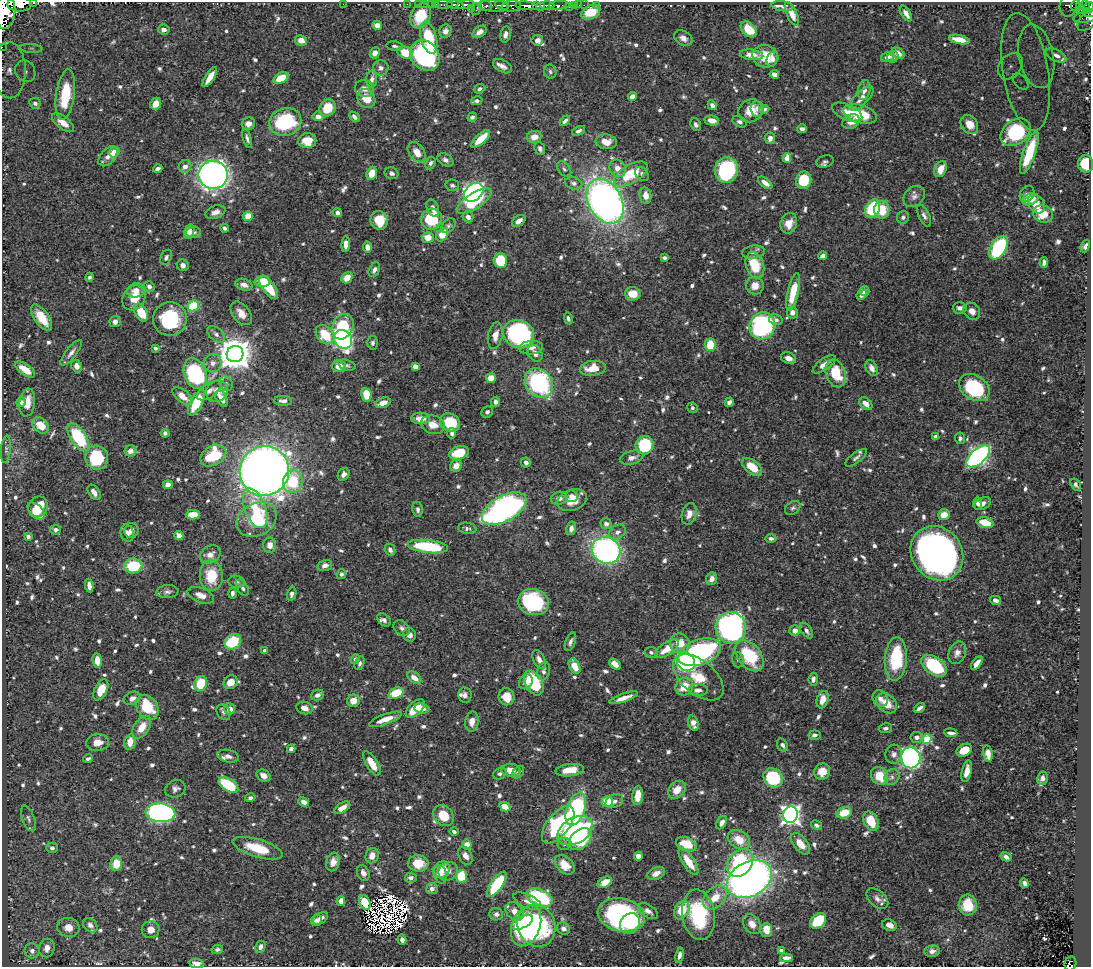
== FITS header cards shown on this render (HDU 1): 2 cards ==
NAXIS1  =                 1089
NAXIS2  =                  965

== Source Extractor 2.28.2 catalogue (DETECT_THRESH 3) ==
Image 1089 x 965 px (HDU 1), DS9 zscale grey, 1 PNG px = 1 image px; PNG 1093 x 969 px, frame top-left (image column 1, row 965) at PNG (2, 2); each listed source drawn as its Kron ellipse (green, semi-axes under 4 px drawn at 4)
Background 0.544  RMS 0.0088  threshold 0.0263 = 3 sigma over >= 5 px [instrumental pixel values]
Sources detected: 858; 15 with non-positive FLUX_AUTO (blend fragments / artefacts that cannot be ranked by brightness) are neither listed nor drawn; of the other 843, the 500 brightest by FLUX_AUTO listed and drawn (343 fainter detections omitted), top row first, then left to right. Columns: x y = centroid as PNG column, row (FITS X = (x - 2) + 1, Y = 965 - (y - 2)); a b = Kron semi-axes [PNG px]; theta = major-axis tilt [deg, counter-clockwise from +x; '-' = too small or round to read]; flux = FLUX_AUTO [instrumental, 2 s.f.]
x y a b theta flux
34 3 3 2 - 52
20 4 12 7 0 1800
343 4 2 2 - 63
407 4 2 2 - 6
419 4 3 2 - 11
425 4 2 2 - 7.5
431 4 3 2 - 21
436 5 4 3 - 20
444 5 9 3 0 44
455 5 8 4 -8 860
465 5 9 3 9 98
502 5 7 3 -10 150
536 5 4 3 - 120
547 5 7 4 -1 360
559 5 10 3 2 110
574 5 4 3 - 24
579 5 2 2 - 4.5
584 5 2 2 - 6
596 5 3 2 - 6
1069 5 11 9 58 110
1085 5 5 3 - 46
486 6 6 5 - 110
493 6 15 6 -4 280
511 6 9 5 6 220
526 6 11 4 -6 870
541 6 4 3 - 210
782 6 11 5 -9 1.9
1075 6 5 3 - 87
569 7 2 2 - 27
1079 7 4 3 - 120
471 8 2 2 - 23
1089 8 6 5 - 280
476 9 6 4 78 41
1081 10 4 4 - 52
5 11 17 10 85 3700
591 12 10 6 26 14
906 13 9 4 -58 3.4
1089 13 6 2 -2 60
792 14 13 5 -66 5.8
421 16 13 9 62 18
1087 17 13 5 12 160
1088 20 13 7 40 150
377 25 5 4 - 3.8
164 29 6 5 - 2.8
749 29 9 6 -44 14
445 31 7 6 - 3.2
480 32 8 5 35 3.4
505 34 8 5 76 3
429 37 16 8 -75 24
683 38 10 7 -33 3.2
959 39 10 4 -12 8
301 40 6 5 - 5.2
537 40 6 5 - 3
395 46 8 4 -6 1.5
2 47 2 2 - 5.9
31 48 11 4 -4 2
375 53 6 4 62 3
405 53 8 6 -21 13
898 53 7 5 -34 4.3
752 55 12 5 -7 5.6
1056 55 11 6 -26 2.6
425 56 16 13 -48 74
765 56 13 11 -15 14
1036 56 32 17 -78 20
887 57 6 5 - 3.3
893 57 6 5 - 1.7
773 59 8 5 69 2.2
502 66 10 6 -28 2.8
1010 66 15 10 51 7.9
381 68 8 7 - 2.1
9 70 28 16 -89 19
25 71 11 9 -58 5.9
550 72 7 6 - 1.5
1026 72 59 23 -80 24
774 74 5 4 - 4.5
210 77 11 4 57 7.5
281 78 8 5 28 12
372 79 8 5 86 2.2
1021 82 10 5 -46 3
364 89 9 8 - 3.7
480 89 6 4 23 1.4
864 90 10 6 76 3.5
65 95 25 9 82 30
632 96 4 4 - 3.3
861 98 15 6 45 4.5
366 99 10 8 -56 9.6
477 101 6 4 14 1.8
35 103 6 5 - 1.8
156 104 6 5 - 5.2
712 105 5 4 - 2.6
328 108 9 7 55 14
757 109 7 7 - 2
764 109 5 3 - 1.5
750 111 13 11 35 8.3
847 112 16 7 -24 8
860 114 17 9 -17 21
318 116 5 5 - 3.8
354 117 6 4 -44 2.1
472 117 5 4 - 1.5
712 120 7 5 -11 5.8
565 121 6 3 47 1.8
285 122 16 14 20 51
739 122 8 5 -29 1.7
851 122 9 7 27 5.3
63 123 13 6 -37 5.8
248 124 7 6 - 3.9
969 124 10 8 -54 7.7
696 125 7 5 -70 1.8
802 129 5 4 - 1.7
578 131 7 4 26 1.8
1016 132 16 12 37 35
534 137 7 6 - 5.1
247 138 10 4 -75 1.9
770 138 6 5 - 3.2
481 139 12 5 43 11
307 141 9 7 10 11
606 142 10 7 -8 6.8
540 149 7 5 -68 1.6
114 152 5 4 - 13
417 152 11 7 -53 6.7
1029 153 22 6 71 22
108 156 12 7 49 3.9
787 158 5 4 - 8.5
445 160 8 6 -31 2.1
825 161 9 6 17 1.5
430 163 6 5 - 1.7
1086 164 9 7 -84 18
185 166 6 6 - 3.3
618 168 9 7 -55 5.7
158 169 5 3 - 1.9
564 169 9 5 -51 1.6
940 169 8 6 64 8.8
726 170 13 11 84 53
372 173 7 5 71 8.2
391 173 7 6 - 2.2
631 174 19 9 30 21
642 174 8 5 -50 1.7
213 175 15 14 - 310
804 180 8 7 - 24
574 183 9 6 -17 2.1
765 183 8 4 -37 4
452 185 7 5 -12 1.6
474 192 11 8 41 180
1027 194 9 6 57 2.3
646 196 8 6 -80 5.6
914 196 12 9 44 3.4
1030 199 8 5 20 7.8
474 201 20 8 33 23
605 201 24 16 -61 320
1036 204 10 7 -53 8.7
433 208 9 6 -67 3.2
873 208 10 7 65 34
882 210 9 7 88 15
215 212 10 6 20 3.1
337 213 4 4 - 2.3
1043 214 10 8 -19 13
248 216 5 4 - 10
924 216 12 5 -64 2.3
468 217 6 5 - 3.1
903 217 6 6 - 1.7
431 219 11 10 - 28
379 220 9 8 - 13
519 221 7 5 37 3.2
789 223 10 8 71 6.8
448 226 8 5 46 1.5
225 228 4 3 - 1.8
189 232 7 5 72 2.3
193 232 7 5 3 2
442 235 7 5 55 12
428 237 6 5 - 6.7
346 244 8 4 86 3.9
1085 246 6 4 69 2
367 247 5 4 - 4.1
999 248 13 7 58 59
753 252 11 6 8 2.5
822 256 4 4 - 2.5
166 257 8 5 62 1.7
664 258 4 4 - 1.8
500 261 7 7 - 24
1044 262 5 4 - 1.8
183 265 6 5 - 2.3
755 265 13 9 -72 18
374 270 8 5 63 2.1
89 277 4 4 - 1.5
347 278 6 5 - 7
262 281 7 5 2 14
244 285 9 6 -16 3.2
149 286 5 5 - 2.3
755 286 9 9 - 6.3
269 287 13 6 -54 18
136 290 9 7 17 4.9
865 291 5 5 - 3.1
793 292 19 5 77 18
633 294 8 6 -4 9.9
862 295 5 4 - 2.2
134 298 13 11 54 9.5
193 306 6 5 - 26
960 308 7 5 4 2.6
972 311 9 7 -50 3.7
141 313 10 6 -61 15
241 313 13 8 -51 5.7
792 313 6 5 - 3.3
42 318 15 7 -54 12
568 318 6 4 -77 1.6
170 319 17 16 - 40
776 320 7 5 -14 2.3
115 322 5 5 - 3.2
762 326 14 12 64 97
343 327 13 10 65 29
216 334 10 6 -42 2.6
519 334 16 14 -28 120
325 335 11 8 -47 17
495 335 13 7 79 5.1
343 339 10 8 -54 170
373 343 7 5 89 1.7
710 345 6 5 - 17
155 348 4 3 - 1.7
531 348 12 7 4 3.6
71 353 16 5 51 2.8
535 353 9 6 -57 3.3
235 354 8 8 - 1300
788 358 8 5 -21 3.7
213 363 9 8 - 3.8
824 364 13 5 35 4.4
347 365 9 5 -17 1.4
76 366 6 5 - 3.6
339 366 7 6 - 6
415 366 4 4 - 7.4
593 368 13 7 6 10
872 368 8 5 -64 3.3
25 370 11 5 -36 9.9
195 373 16 11 -69 71
836 373 14 9 -70 20
491 378 5 5 - 9
539 383 16 13 -52 76
226 384 7 6 - 2
974 388 16 12 -34 47
209 391 14 6 35 3.3
217 391 11 10 - 6.7
366 395 7 5 -80 14
183 396 12 6 -39 6.6
221 398 9 5 -62 5.4
283 401 9 5 -1 2.2
21 402 5 5 - 2
496 402 5 4 - 2.7
729 402 5 4 - 2.1
27 403 14 7 83 7.8
196 403 14 6 62 22
383 403 8 5 17 6.1
866 404 7 5 -42 3.8
692 408 5 5 - 1.5
487 412 6 5 - 1.9
421 418 9 6 -3 6.5
450 423 10 8 -34 24
41 425 9 7 -43 11
433 425 12 9 -15 6.7
165 433 4 4 - 1.5
452 433 5 4 - 1.8
78 437 16 8 -56 40
935 437 4 4 - 1.6
960 438 6 5 - 1.5
645 445 9 8 - 37
6 449 14 5 85 2.1
130 451 6 5 - 5.4
459 453 10 6 15 15
213 456 14 9 28 30
978 456 14 7 41 200
97 458 12 11 - 34
631 458 12 6 16 3.6
856 458 13 5 38 1.8
526 462 5 4 - 2.3
456 466 6 5 - 5.9
752 467 12 6 -39 12
264 471 25 24 - 660
344 474 6 5 - 2.7
293 481 11 9 81 23
1076 484 6 4 -56 1.8
168 485 5 4 - 3.9
94 492 9 5 -54 3.2
572 496 6 6 - 3
559 498 8 6 12 3.4
572 500 15 10 20 9.9
978 504 6 4 83 1.5
982 504 9 6 26 3.2
38 507 10 9 - 16
255 508 21 10 -69 17
793 508 8 6 35 1.5
418 509 7 5 -80 1.8
504 509 24 12 29 190
36 511 10 6 -45 12
689 514 11 7 74 5.2
193 515 7 5 2 6.6
944 515 6 5 - 7.5
257 520 21 16 28 31
985 523 8 5 -14 13
606 524 5 5 - 2.6
467 528 9 5 -9 1.6
571 528 7 5 77 2.5
56 530 5 5 - 2.1
132 530 7 7 - 3
617 532 9 7 31 3.1
127 533 8 6 -74 2.4
28 536 4 3 - 2.6
179 536 4 4 - 5.3
771 538 6 4 -1 1.7
270 545 7 6 - 4.4
428 546 20 6 -7 39
390 550 6 5 - 2
606 550 15 13 -27 170
937 553 28 25 -52 380
210 554 11 8 33 4.6
325 565 7 5 18 2.8
133 566 9 7 2 26
341 574 5 4 - 1.5
211 576 15 11 -87 18
712 579 6 5 - 3.7
237 582 8 6 -8 1.5
89 586 7 4 -80 3.5
242 588 9 5 -61 1.9
167 592 11 6 3 2.2
232 593 5 4 - 1.7
292 594 7 4 76 2
201 595 14 7 -22 5.4
996 600 5 4 - 2.3
533 602 16 13 -15 58
384 620 8 5 -40 1.6
402 628 9 6 -40 2
731 628 16 15 - 210
806 630 9 5 -56 2.2
795 631 5 5 - 3.8
409 635 7 6 - 3
233 642 9 7 40 25
570 642 10 5 70 2.1
680 643 10 9 - 10
667 649 13 6 35 10
265 651 4 4 - 3.7
651 652 6 5 - 1.6
700 652 22 12 19 120
957 653 12 8 66 3.5
750 656 18 11 -51 33
355 659 5 4 - 1.9
539 659 10 5 -63 3.6
896 659 22 11 86 34
97 660 7 4 -84 6.6
738 660 8 5 -74 1.5
686 662 9 8 - 100
360 663 7 4 69 1.4
977 663 8 4 53 3.7
615 664 6 4 -40 6.1
575 666 8 5 -63 8.7
934 666 14 8 -34 42
544 671 9 6 74 2
698 677 30 16 -40 17
414 678 8 5 -39 5.2
813 679 6 4 84 2.4
231 682 7 6 - 8.3
526 682 8 6 52 3.4
534 683 13 8 -63 36
201 684 8 6 69 19
684 686 9 8 - 13
101 690 11 6 64 13
698 690 10 6 0 3.7
396 693 8 5 21 17
317 695 6 5 - 2.6
465 695 8 6 -81 2.3
506 697 8 8 - 9.3
132 698 9 6 24 3.6
624 698 15 4 19 5.1
880 699 8 7 - 2.6
823 700 9 6 72 6
353 701 6 6 - 6.2
887 703 11 8 -42 8.9
147 707 13 10 -55 25
305 708 8 6 -13 4.9
415 708 12 6 42 17
919 708 6 3 36 2.2
230 709 5 5 - 5.5
422 709 7 5 -6 3.3
223 712 8 6 -59 1.7
385 719 17 5 20 7.5
472 722 10 7 81 5.1
693 723 8 5 -75 5.9
142 727 12 7 56 8.3
885 728 7 5 10 1.5
951 733 7 3 -5 2.2
815 735 6 4 7 1.9
917 737 6 5 - 3.1
927 739 5 4 - 27
98 742 11 8 7 5.6
130 742 8 5 79 7
782 745 7 5 -59 2
291 749 4 4 - 2.5
964 750 8 6 28 10
894 754 9 8 - 2.9
988 754 8 4 -79 5.4
228 756 11 6 -12 2.5
88 758 5 3 - 1.5
911 758 10 9 - 190
372 763 14 5 -58 10
511 770 9 6 -4 6.5
570 770 14 6 7 9
822 771 8 8 - 7.4
967 771 11 5 78 5.4
518 772 7 5 50 1.6
500 774 7 5 29 1.7
264 776 7 5 -32 2.8
879 776 9 8 - 13
892 777 8 7 - 2.3
773 778 10 8 -48 43
1042 778 7 5 78 2
228 785 11 6 -31 31
175 789 10 8 25 2.4
677 790 10 7 46 7.5
638 796 9 5 83 8.8
250 798 5 4 - 1.6
607 801 5 5 - 17
614 801 9 6 25 2.6
304 802 5 4 - 4
505 807 6 4 -29 6.8
342 808 9 4 32 5.8
576 809 17 9 70 64
160 813 15 9 -5 230
844 813 8 5 14 12
791 815 8 7 - 330
444 816 11 9 -49 13
28 818 13 6 -69 2.1
871 821 10 7 -65 13
722 823 7 4 58 3.4
558 825 22 11 52 65
816 825 6 4 -31 1.7
575 831 19 13 30 100
454 832 4 3 - 1.5
580 839 13 9 43 29
739 840 12 8 -31 11
467 844 5 5 - 5.3
564 844 7 6 - 1.5
686 844 11 6 -20 17
800 844 13 7 -50 7.2
52 848 6 5 - 1.7
258 848 26 9 -17 21
372 856 8 6 73 5.2
465 856 9 6 -62 3.7
638 856 4 4 - 4.8
1006 857 6 4 -32 2.3
333 862 9 7 76 4.2
688 862 15 6 -56 12
418 863 10 8 -6 13
740 863 15 11 52 64
116 864 7 6 - 12
565 865 11 8 -44 9.5
442 869 9 7 44 11
448 871 10 9 - 3.5
363 873 8 6 -67 2.9
656 873 9 6 23 4.5
440 874 9 6 -74 6.1
461 876 6 6 - 17
411 878 6 5 - 2.4
749 879 24 17 29 340
605 882 8 5 29 8.6
1024 883 5 4 - 2.1
497 884 14 6 55 41
432 889 5 5 - 2.8
539 897 14 8 -23 55
715 897 14 9 46 9.7
877 899 13 8 -41 3.3
341 901 5 4 - 3.3
528 901 15 6 -25 4.3
365 903 8 5 -67 11
968 905 10 9 - 13
682 910 10 7 60 14
648 911 11 6 -34 2.8
515 912 10 8 -47 6.1
496 914 7 6 - 2
621 915 24 16 -13 100
699 915 25 16 -81 43
320 918 8 5 32 3
316 920 6 5 - 2.4
818 921 9 6 43 26
522 922 12 6 28 27
630 924 11 9 52 15
752 924 11 8 -53 5.4
90 925 8 6 -45 2.6
889 925 7 5 -19 3.6
526 926 21 14 69 93
536 926 21 18 -67 83
68 927 11 9 -14 6.5
564 928 7 6 - 2.4
151 930 9 8 - 4.6
766 930 7 6 - 8.2
402 940 5 4 - 2.9
260 947 6 5 - 2.9
47 948 9 7 78 4.5
217 949 6 4 15 1.5
781 950 4 3 - 2.1
32 951 7 7 - 2.8
932 951 8 5 9 2.4
679 955 8 4 78 2.3
786 958 6 4 2 4.3
196 963 7 4 -7 3.2
1070 964 7 6 - 32
At the frame edge (FLAGS 8, measured only in part): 9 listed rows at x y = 34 3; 20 4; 1089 8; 5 11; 1089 13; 2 47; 9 70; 196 963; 1070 964
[343 fainter detections neither listed nor drawn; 15 non-positive-flux detections neither listed nor drawn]